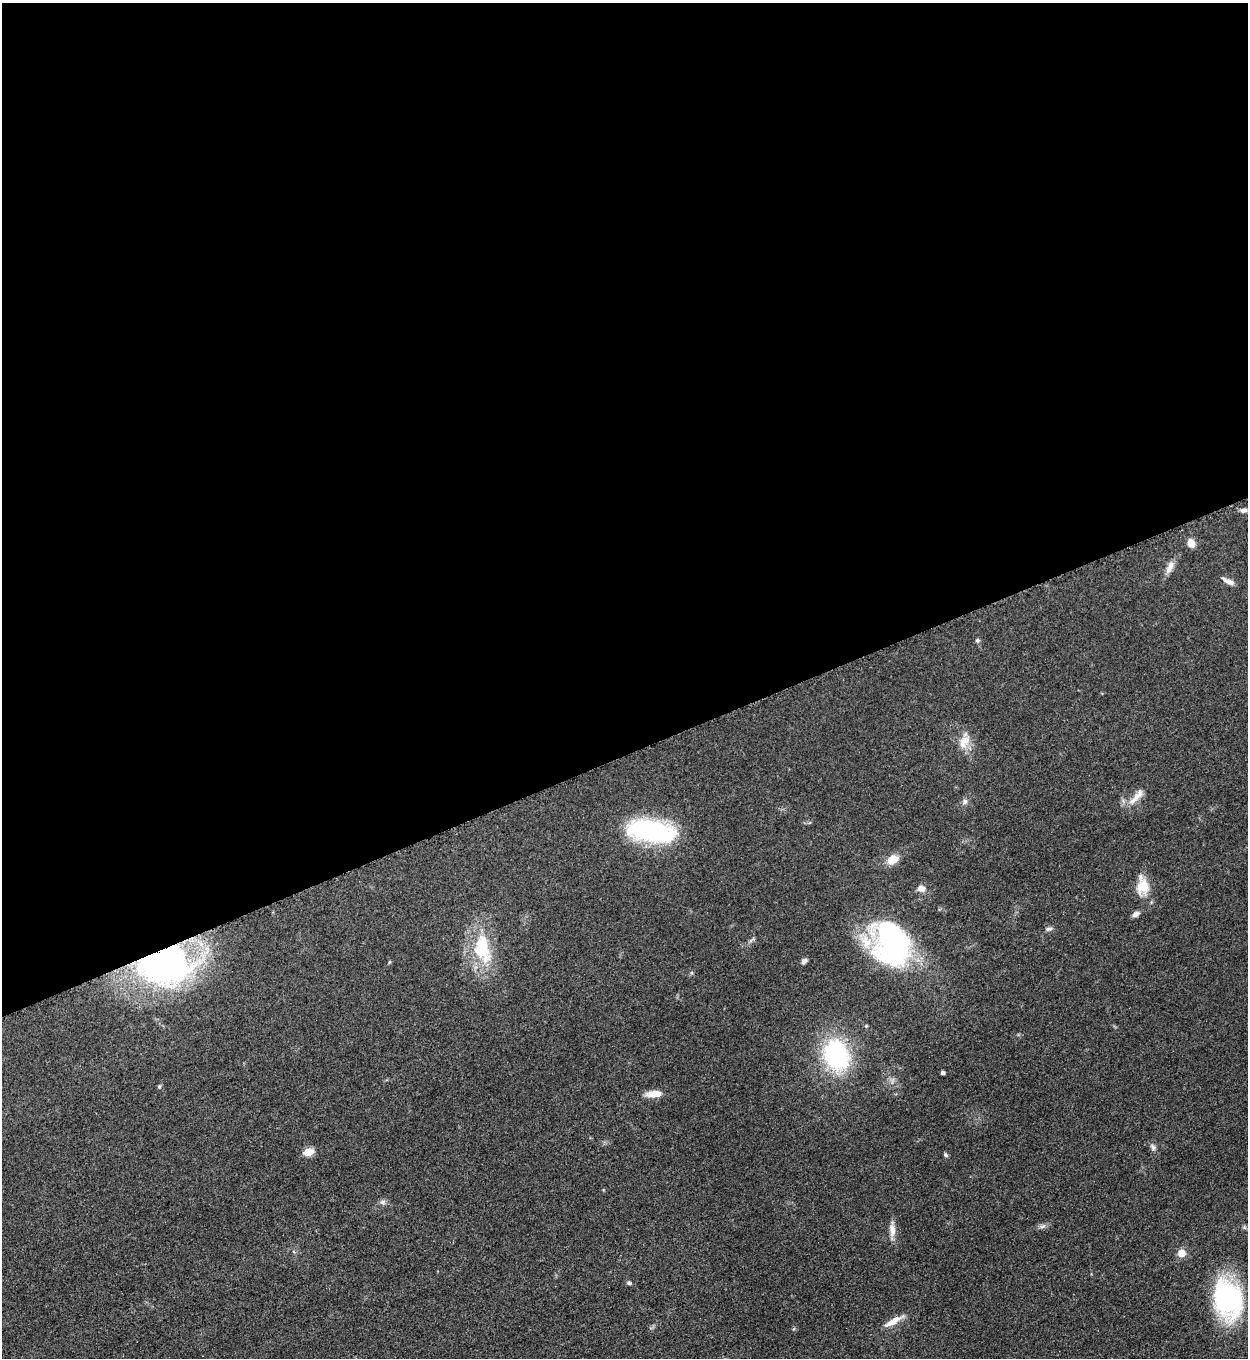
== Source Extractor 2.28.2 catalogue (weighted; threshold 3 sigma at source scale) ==
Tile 2 of 4 x 4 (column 2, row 1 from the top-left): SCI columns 1533-2778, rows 4077-5432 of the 5427 x 5438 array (HDU 1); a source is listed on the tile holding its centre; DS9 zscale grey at full resolution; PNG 1250 x 1360 px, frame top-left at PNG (2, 3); no overlay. Shown black and unused: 56% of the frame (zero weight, under 3 of 5 exposures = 1% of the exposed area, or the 3 px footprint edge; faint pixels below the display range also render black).
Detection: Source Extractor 2.28.2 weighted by HDU 2 'WHT'; one run over the whole footprint, this tile lists its part. Background 0.0634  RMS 0.0057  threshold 0.0255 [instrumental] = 3 sigma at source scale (4.5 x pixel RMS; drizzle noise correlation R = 1.50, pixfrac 1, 0.05/0.05 arcsec/px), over >= 5 px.
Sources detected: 35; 1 inside a brighter listed object's ellipse — not listed separately; the other 34 listed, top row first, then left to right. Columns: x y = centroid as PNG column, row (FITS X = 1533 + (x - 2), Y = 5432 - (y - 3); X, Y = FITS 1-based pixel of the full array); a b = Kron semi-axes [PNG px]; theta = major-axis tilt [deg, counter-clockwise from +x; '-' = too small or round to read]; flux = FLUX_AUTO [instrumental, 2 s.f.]
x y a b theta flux
1244 510 11 6 0 2.3
1191 543 9 7 -60 5.3
1170 567 19 7 66 4.3
1228 581 16 5 -26 3.1
977 640 6 5 - 1.1
964 742 22 13 59 7.9
1138 796 21 9 51 6.3
965 802 8 7 - 1.8
652 831 43 18 -10 96
893 859 11 8 31 9.1
1142 886 25 15 -86 12
921 888 9 7 -11 4.1
1136 914 9 6 31 2.2
1049 929 10 5 6 1.5
892 943 38 30 -60 140
481 948 30 17 -82 35
804 961 8 5 46 1.7
389 962 5 3 - 0.54
164 964 47 33 -1 200
866 1026 4 3 - 0.53
836 1055 25 19 -70 83
942 1073 4 3 - 1.7
159 1086 6 5 - 0.86
654 1094 16 7 5 7.8
1153 1147 10 7 -64 1.9
308 1152 5 5 - 19
945 1155 6 5 - 0.93
383 1202 8 8 - 1.7
1042 1226 10 4 13 1.5
892 1230 18 8 -87 4.5
1181 1253 5 5 - 13
629 1283 7 4 -9 1.1
1228 1299 28 21 -73 120
893 1321 25 7 29 6.5
Overlapping masked pixels (flux is a lower limit): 1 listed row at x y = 164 964